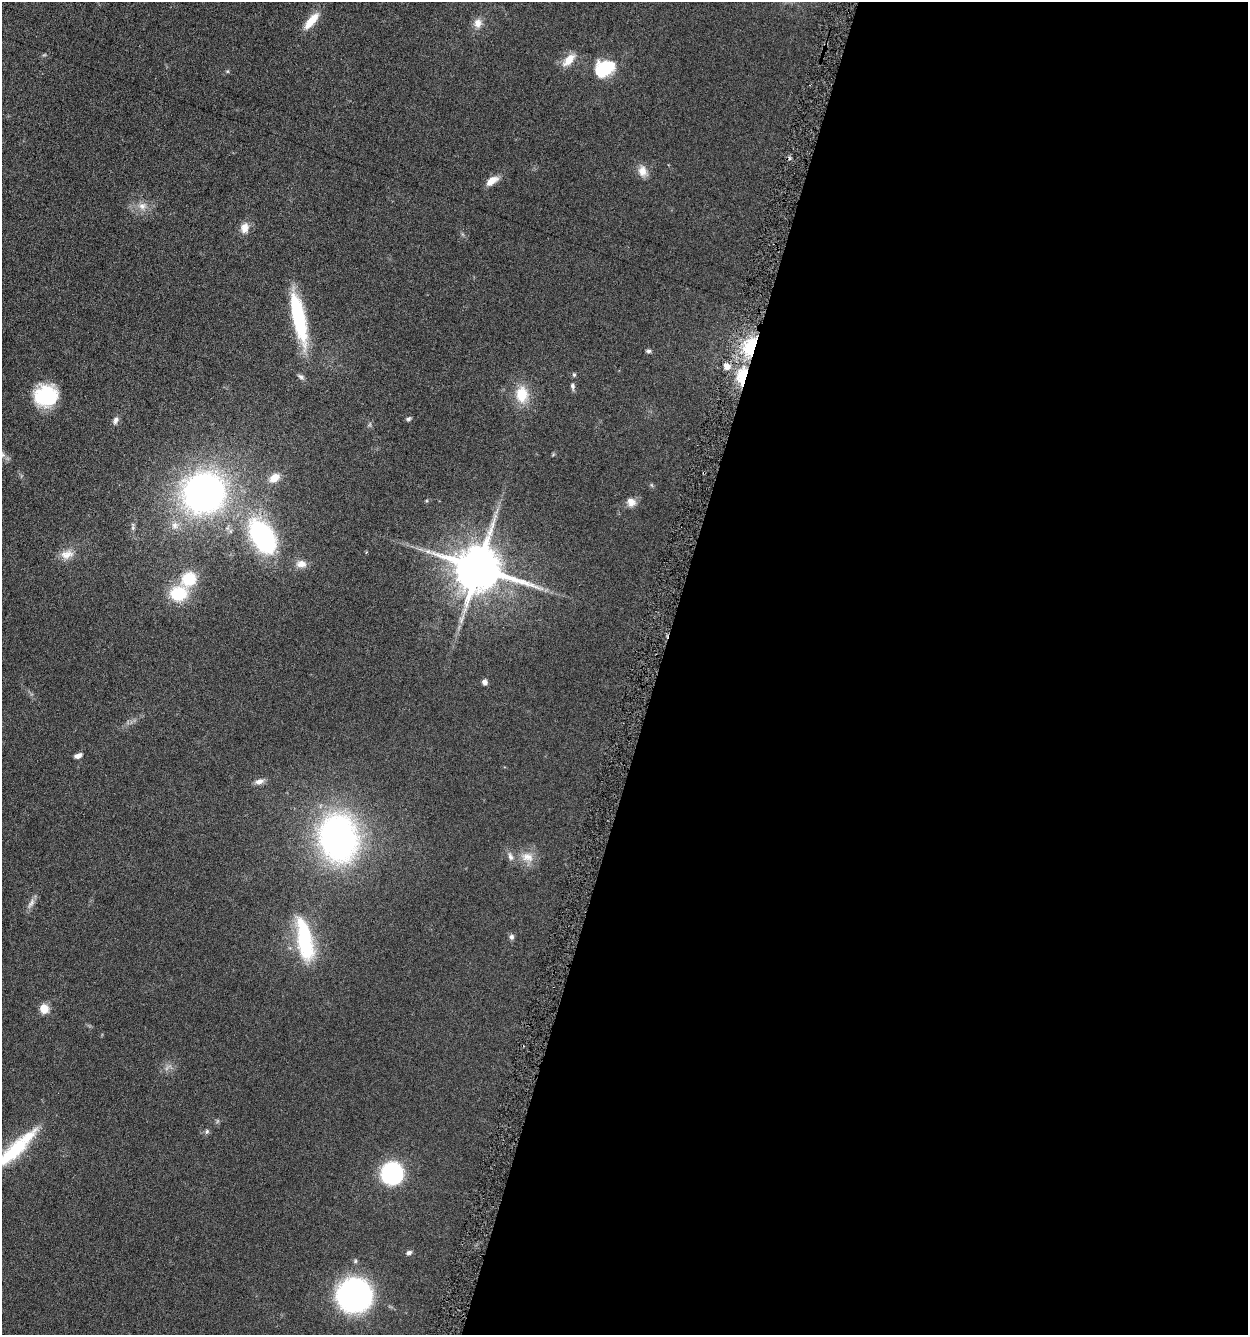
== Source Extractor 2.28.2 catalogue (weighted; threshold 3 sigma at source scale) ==
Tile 12 of 4 x 4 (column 4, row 3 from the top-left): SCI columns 3999-5244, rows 1342-2674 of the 5376 x 5350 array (HDU 1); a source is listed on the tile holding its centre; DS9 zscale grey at full resolution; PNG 1250 x 1337 px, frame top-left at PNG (2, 2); no overlay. Shown black and unused: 47% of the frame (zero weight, under 3 of 6 exposures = <1% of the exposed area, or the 3 px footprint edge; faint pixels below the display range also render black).
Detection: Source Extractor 2.28.2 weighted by HDU 2 'WHT'; one run over the whole footprint, this tile lists its part. Background 0.0957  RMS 0.0067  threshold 0.0276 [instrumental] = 3 sigma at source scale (4.09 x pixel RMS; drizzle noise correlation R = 1.36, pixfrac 0.8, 0.05/0.05 arcsec/px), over >= 5 px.
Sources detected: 51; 1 too faint to see at this stretch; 1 inside a brighter object's white glare — not listed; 2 inside a brighter listed object's ellipse — not listed separately; the other 47 listed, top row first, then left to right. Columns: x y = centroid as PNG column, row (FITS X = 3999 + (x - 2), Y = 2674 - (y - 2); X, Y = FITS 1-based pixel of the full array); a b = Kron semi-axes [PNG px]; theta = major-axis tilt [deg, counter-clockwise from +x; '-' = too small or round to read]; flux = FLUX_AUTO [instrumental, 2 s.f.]
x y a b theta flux
311 21 23 8 50 10
478 23 12 10 88 4.9
569 60 19 9 47 8.1
605 68 23 17 25 25
227 71 5 4 - 0.69
642 171 15 11 -75 5.6
492 181 15 8 35 6
142 206 12 10 18 4.9
245 228 14 10 78 5.3
299 318 58 13 -78 48
751 346 19 12 66 33
648 351 6 5 - 1.2
727 366 8 7 - 4.6
574 375 6 4 -75 0.92
300 376 9 5 -28 1.6
742 376 19 10 81 22
572 386 10 6 -79 1.6
522 394 19 14 -90 16
46 396 24 21 6 33
408 419 6 5 - 1.3
116 420 10 6 66 2.4
2 455 10 6 -52 2
704 473 2 2 - 0.73
274 478 14 10 33 7.2
204 493 34 32 34 230
631 502 12 10 -44 4.3
175 525 10 10 - 4.2
262 536 32 18 -58 98
67 554 19 12 10 6.6
301 564 14 10 -5 4.8
478 568 15 13 -18 2800
189 579 18 15 45 19
178 594 15 13 3 26
485 682 6 5 - 2.4
78 756 8 5 19 2.7
259 782 12 7 16 3.4
338 838 39 30 -78 220
527 857 19 12 -13 8.2
31 904 17 6 60 3
511 937 7 6 - 1.7
304 939 47 15 -79 51
44 1009 10 9 - 7.1
207 1132 7 5 70 1.2
17 1148 31 20 41 25
392 1173 16 15 - 80
409 1253 8 5 20 1.6
354 1295 24 24 - 150
Overlapping masked pixels (flux is a lower limit): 3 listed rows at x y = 751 346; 742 376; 704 473
Isophote crosses this tile's border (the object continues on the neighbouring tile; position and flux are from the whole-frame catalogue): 1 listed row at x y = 2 455